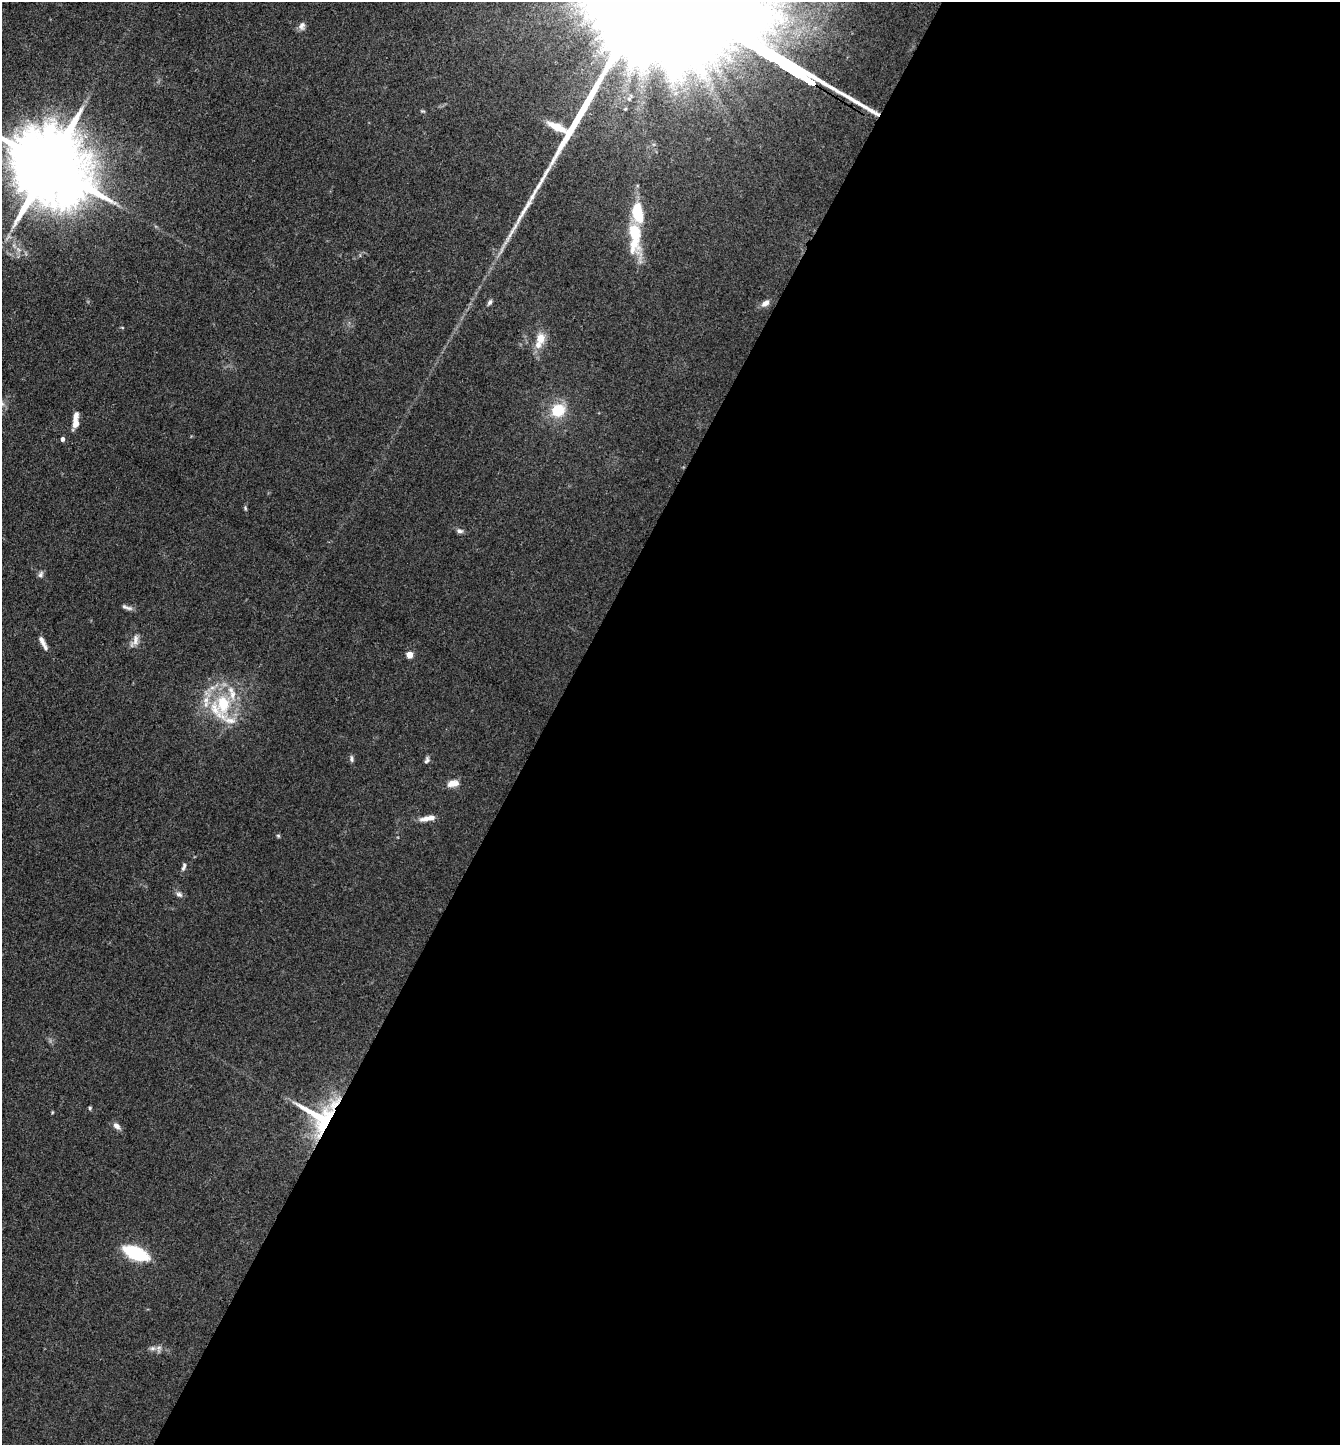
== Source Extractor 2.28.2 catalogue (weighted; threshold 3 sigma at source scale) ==
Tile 12 of 4 x 4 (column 4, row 3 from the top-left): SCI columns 4300-5637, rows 1446-2888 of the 5784 x 5775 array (HDU 1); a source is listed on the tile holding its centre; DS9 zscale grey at full resolution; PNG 1342 x 1447 px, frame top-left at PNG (2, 2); no overlay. Shown black and unused: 59% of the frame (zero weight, under 3 of 4 exposures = <1% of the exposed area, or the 3 px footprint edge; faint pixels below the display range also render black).
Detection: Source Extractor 2.28.2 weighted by HDU 2 'WHT'; one run over the whole footprint, this tile lists its part. Background 0.0825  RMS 0.0063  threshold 0.0284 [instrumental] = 3 sigma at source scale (4.5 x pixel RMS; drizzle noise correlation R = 1.50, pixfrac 1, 0.05/0.05 arcsec/px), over >= 5 px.
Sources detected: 44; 1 too faint to see at this stretch — not listed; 8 inside a brighter listed object's ellipse — not listed separately; the other 35 listed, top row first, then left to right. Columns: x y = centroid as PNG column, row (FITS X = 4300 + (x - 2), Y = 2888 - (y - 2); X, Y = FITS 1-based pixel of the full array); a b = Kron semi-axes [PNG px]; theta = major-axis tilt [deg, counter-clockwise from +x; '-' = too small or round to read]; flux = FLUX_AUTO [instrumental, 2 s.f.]
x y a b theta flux
302 26 11 8 66 2.8
796 73 26 3 -31 5700
625 109 4 3 - 0.61
422 111 8 3 -5 0.69
49 166 24 18 -35 9900
638 212 17 9 -80 28
635 233 32 13 -76 26
490 302 8 5 57 1.5
765 303 12 7 40 3.6
540 338 15 11 81 8.2
2 404 8 6 -89 2
558 410 15 14 - 20
76 420 19 6 85 6.9
62 439 4 4 - 2.3
245 508 5 4 - 0.8
460 531 9 6 -11 2.1
41 574 9 6 59 1.8
125 607 9 6 -20 2
42 640 14 6 -60 3
135 641 19 8 63 4.4
409 655 5 4 - 12
223 704 41 20 86 37
352 759 9 5 -82 1.5
427 760 9 5 68 1.6
453 783 13 8 8 6.2
426 819 16 7 13 4.8
278 836 5 4 - 0.87
184 867 11 5 74 1.8
179 894 9 7 -31 2.1
90 1108 4 4 - 1
320 1116 45 37 -18 58
116 1126 10 6 -43 3.4
136 1253 23 9 -23 46
152 1348 8 6 1 2
159 1349 11 5 79 2
Overlapping masked pixels (flux is a lower limit): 2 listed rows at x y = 796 73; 320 1116
Isophote crosses this tile's border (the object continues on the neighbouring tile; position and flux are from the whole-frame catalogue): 2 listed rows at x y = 49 166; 2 404